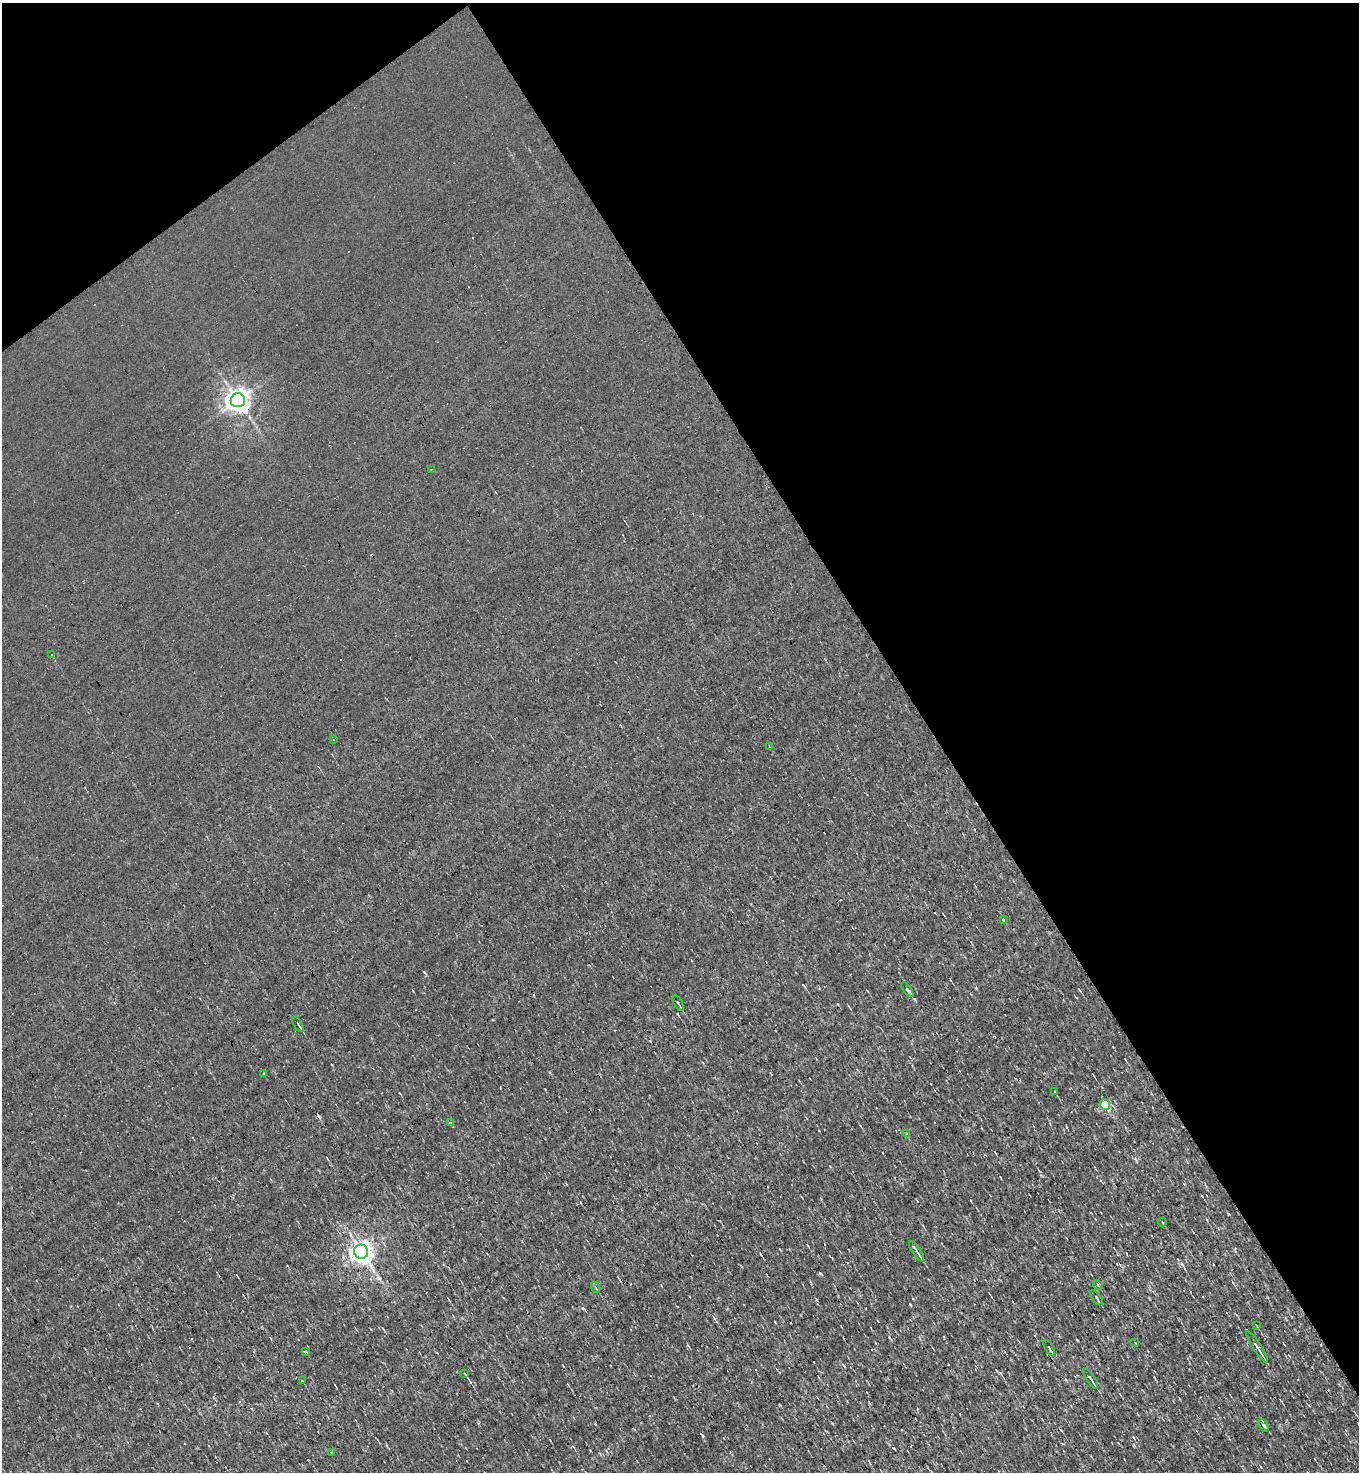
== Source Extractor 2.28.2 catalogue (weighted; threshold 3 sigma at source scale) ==
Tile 3 of 4 x 4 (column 3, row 1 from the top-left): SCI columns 3006-4362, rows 4410-5879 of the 5869 x 5879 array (HDU 1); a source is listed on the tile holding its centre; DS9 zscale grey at full resolution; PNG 1361 x 1474 px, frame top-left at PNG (2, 3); each listed source drawn as its Kron ellipse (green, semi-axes under 4 px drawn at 4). Shown black and unused: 35% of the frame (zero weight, under 3 of 4 exposures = <1% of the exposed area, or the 3 px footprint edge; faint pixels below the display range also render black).
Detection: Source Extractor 2.28.2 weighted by HDU 2 'WHT'; one run over the whole footprint, this tile lists its part. Background -1.16e-04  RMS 0.043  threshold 0.194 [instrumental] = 3 sigma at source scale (4.5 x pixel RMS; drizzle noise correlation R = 1.50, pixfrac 1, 0.05/0.05 arcsec/px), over >= 5 px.
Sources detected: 33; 3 cosmic-ray / hot-pixel residue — neither listed nor drawn; the other 30 listed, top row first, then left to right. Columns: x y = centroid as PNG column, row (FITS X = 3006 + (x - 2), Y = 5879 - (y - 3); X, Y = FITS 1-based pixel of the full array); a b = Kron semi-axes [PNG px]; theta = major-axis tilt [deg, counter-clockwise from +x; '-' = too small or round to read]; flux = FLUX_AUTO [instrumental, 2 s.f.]
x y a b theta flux
238 400 7 7 - 3500
431 469 3 2 - 3.7
52 655 3 3 - 9.5
333 740 3 2 - 5.4
769 747 3 3 - 3.9
1003 920 3 3 - 13
907 990 8 4 -54 8.1
678 1003 8 3 -61 6.5
298 1024 9 3 -61 6.5
263 1074 3 3 - 9.6
1055 1092 4 2 - 4
1105 1105 5 5 - 210
451 1123 4 3 - 5.9
907 1134 3 3 - 16
1162 1222 4 2 - 3.2
917 1251 12 3 -56 14
361 1252 7 7 - 2900
1098 1285 5 4 - 5.6
595 1287 6 3 -70 4.8
1096 1298 9 3 -53 7.5
1256 1325 3 2 - 2.6
1135 1343 4 2 - 2.8
1257 1347 19 3 -57 24
1049 1348 9 2 -62 5.9
306 1351 4 2 - 3.2
465 1374 3 2 - 3
1091 1379 11 2 -56 15
302 1381 4 2 - 3
1264 1425 6 4 -61 7.3
331 1452 3 2 - 3.8
Unlisted compact peaks at least as high as the median listed source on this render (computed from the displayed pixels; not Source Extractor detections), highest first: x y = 583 1308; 910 1304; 893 1448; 1182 1264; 889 1337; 470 1382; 775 1322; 1229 1214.